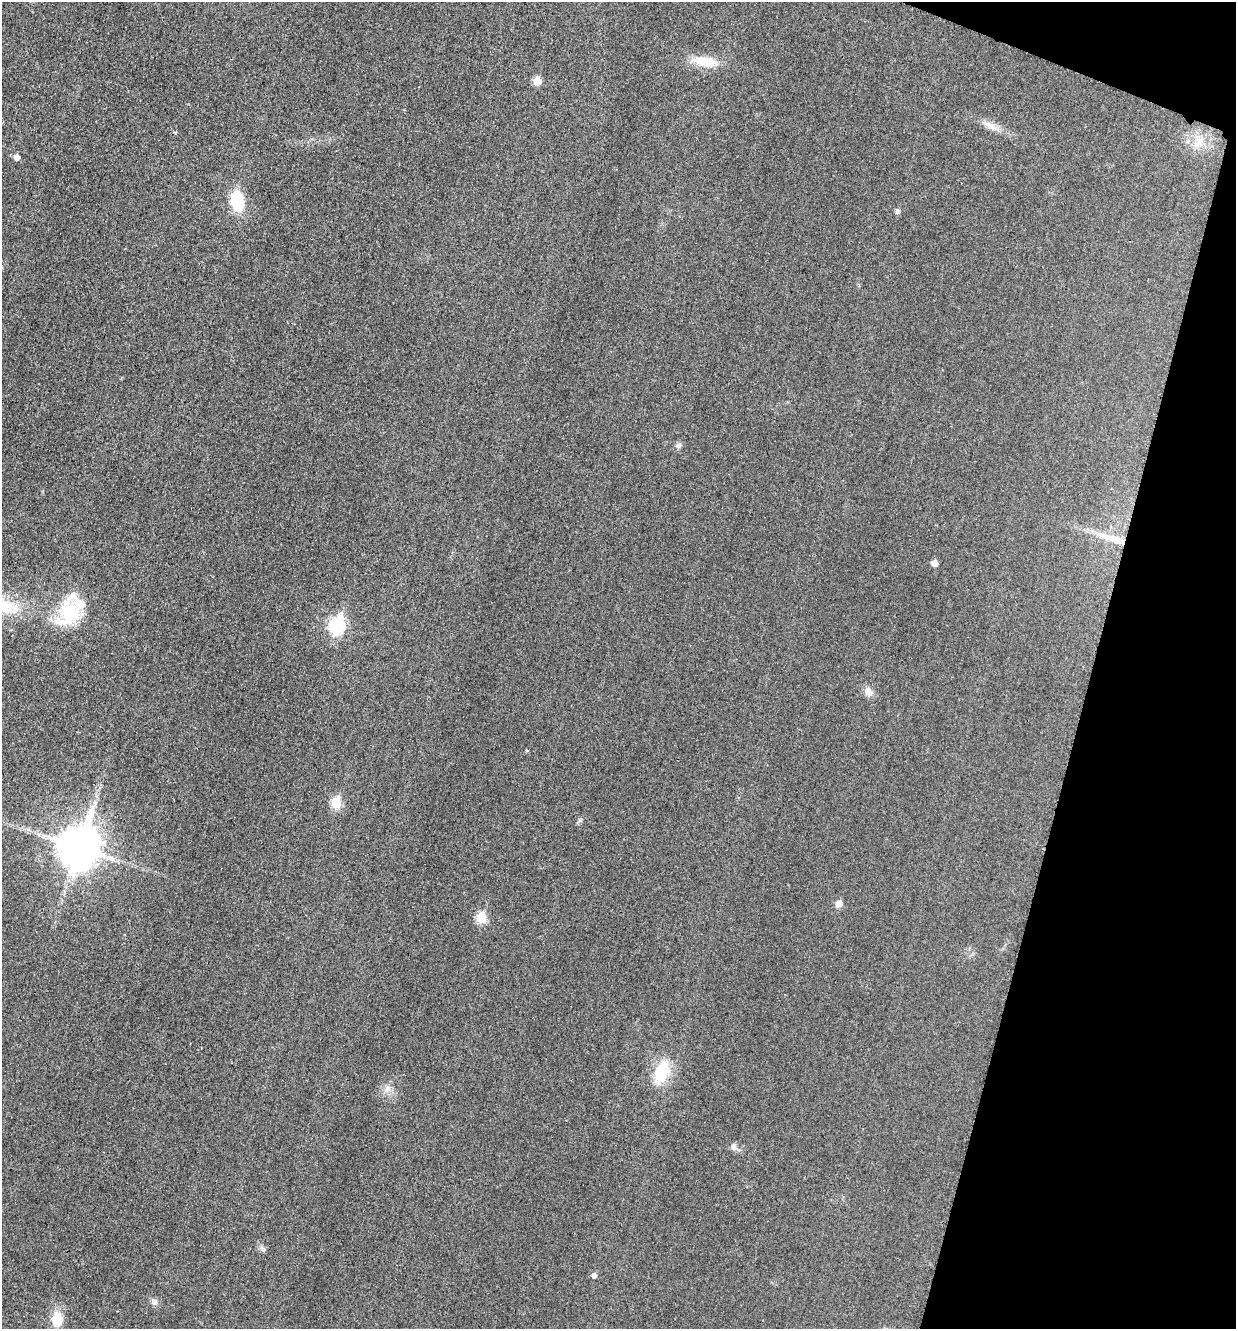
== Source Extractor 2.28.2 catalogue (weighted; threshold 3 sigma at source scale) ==
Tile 8 of 4 x 4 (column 4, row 2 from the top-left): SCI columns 3851-5084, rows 2673-3999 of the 5360 x 5349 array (HDU 1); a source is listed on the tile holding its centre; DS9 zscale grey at full resolution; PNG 1238 x 1331 px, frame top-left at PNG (2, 2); no overlay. Shown black and unused: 13% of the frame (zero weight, under 3 of 4 exposures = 2% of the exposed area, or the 3 px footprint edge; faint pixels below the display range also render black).
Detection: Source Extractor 2.28.2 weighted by HDU 2 'WHT'; one run over the whole footprint, this tile lists its part. Background 0.0259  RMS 0.0063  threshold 0.0282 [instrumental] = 3 sigma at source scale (4.5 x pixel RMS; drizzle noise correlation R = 1.50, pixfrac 1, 0.05/0.05 arcsec/px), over >= 5 px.
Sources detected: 25; all 25 listed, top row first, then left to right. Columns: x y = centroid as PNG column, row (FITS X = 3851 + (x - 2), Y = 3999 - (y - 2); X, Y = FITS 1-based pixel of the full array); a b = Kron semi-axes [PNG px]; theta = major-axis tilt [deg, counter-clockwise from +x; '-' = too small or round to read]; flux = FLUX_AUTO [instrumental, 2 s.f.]
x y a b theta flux
706 62 30 13 -7 15
537 81 6 6 - 11
992 126 14 8 -44 4.9
1199 141 19 13 72 11
16 157 6 5 - 3.9
237 201 19 12 -80 27
897 211 7 6 - 1.8
678 445 9 7 6 1.9
1112 538 47 9 -18 17
934 563 6 5 - 4.9
70 613 43 25 46 37
337 625 9 7 73 140
868 692 12 10 -49 4.7
526 750 5 3 - 0.56
336 802 6 5 - 27
79 847 15 12 73 1900
839 904 6 5 - 6.8
481 917 6 6 - 25
662 1072 29 16 68 24
387 1089 10 7 44 3.4
734 1146 10 7 82 2.2
262 1248 12 4 -49 1.8
594 1275 5 5 - 2.6
154 1302 9 7 -47 2.7
57 1319 15 12 87 14
Overlapping masked pixels (flux is a lower limit): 1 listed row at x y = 1112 538
Unlisted compact peaks at least as high as the median listed source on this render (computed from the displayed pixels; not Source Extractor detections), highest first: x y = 580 820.